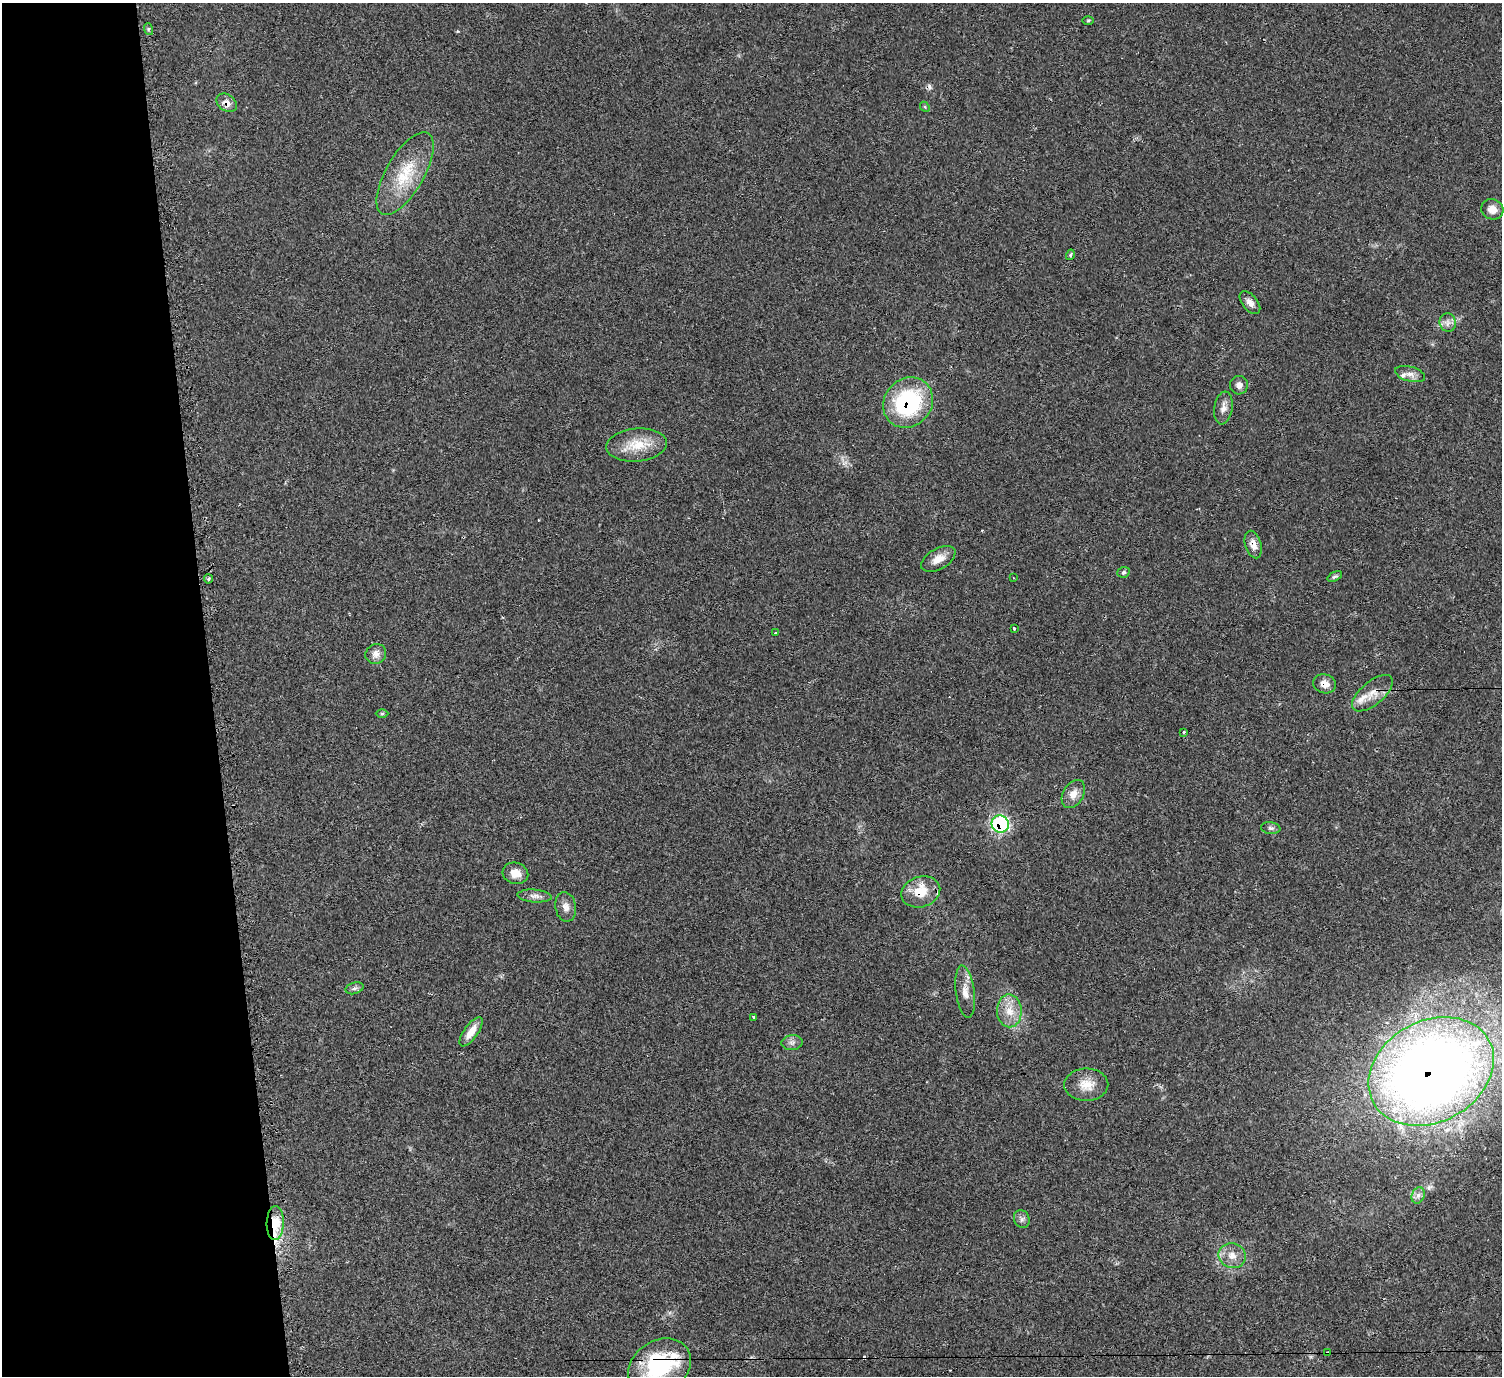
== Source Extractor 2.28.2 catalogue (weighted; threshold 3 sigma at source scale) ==
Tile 4 of 3 x 3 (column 1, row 2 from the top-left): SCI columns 3-1502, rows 1599-2972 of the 4513 x 4546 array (HDU 1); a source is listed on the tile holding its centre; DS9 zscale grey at full resolution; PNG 1504 x 1378 px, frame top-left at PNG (2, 3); each listed source drawn as its Kron ellipse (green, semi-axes under 4 px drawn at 4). Shown black and unused: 14% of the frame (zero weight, under 2 of 3 exposures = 3% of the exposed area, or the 3 px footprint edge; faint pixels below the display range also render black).
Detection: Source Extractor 2.28.2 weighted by HDU 2 'WHT'; one run over the whole footprint, this tile lists its part. Background 0.0545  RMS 0.0071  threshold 0.032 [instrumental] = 3 sigma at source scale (4.5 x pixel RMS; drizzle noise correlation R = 1.50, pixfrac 1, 0.05/0.05 arcsec/px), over >= 5 px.
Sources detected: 58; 1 inside a brighter object's white glare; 5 cosmic-ray / hot-pixel residue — neither listed nor drawn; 4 inside a brighter listed object's ellipse — not listed separately; the other 48 listed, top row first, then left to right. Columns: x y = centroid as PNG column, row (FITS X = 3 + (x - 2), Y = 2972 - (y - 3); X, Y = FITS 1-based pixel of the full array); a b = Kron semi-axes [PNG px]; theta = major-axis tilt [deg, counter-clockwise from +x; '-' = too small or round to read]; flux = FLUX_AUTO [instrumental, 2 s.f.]
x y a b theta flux
1088 20 6 4 1 0.83
148 29 6 4 -73 1.1
227 103 11 8 -35 5
925 107 5 4 - 0.9
405 174 46 19 60 31
1492 209 11 10 - 5.6
1070 255 5 3 - 0.88
1250 303 13 7 -51 3.9
1448 322 9 8 - 3.6
1410 374 15 7 -15 4.2
1239 385 9 9 - 3.1
908 403 26 23 49 75
1223 408 16 9 82 4.8
637 445 30 16 5 18
1253 544 14 8 -73 5.3
938 559 19 10 29 7.5
1123 572 6 5 - 1.2
1335 576 8 4 27 1.4
1013 578 3 2 - 0.48
208 579 4 4 - 0.95
1014 629 3 3 - 1.8
776 633 3 2 - 1.1
376 654 10 9 - 4.3
1324 684 12 9 -19 5.1
1372 693 24 11 40 9.7
382 714 6 4 1 0.99
1184 732 3 3 - 2.3
1073 794 15 10 61 6.3
1000 824 9 8 - 75
1271 828 10 6 -8 1.9
515 873 13 10 -14 7
921 892 20 15 19 15
535 896 17 6 -4 3.5
566 907 15 10 -80 4.8
354 988 9 5 17 2
965 992 26 9 -83 7.9
1009 1011 16 12 -88 11
754 1017 3 3 - 1.3
471 1032 17 7 55 8.2
792 1043 11 7 6 2.9
1431 1071 66 50 28 810
1086 1085 22 16 0 12
1418 1195 8 6 69 2.6
1022 1219 9 7 -68 2.4
275 1223 17 8 88 18
1232 1256 14 12 -21 7.6
1328 1353 4 3 - 2.5
659 1367 33 26 33 56
Overlapping masked pixels (flux is a lower limit): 11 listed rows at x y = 227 103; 908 403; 1253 544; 1324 684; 1372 693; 1000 824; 921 892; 1431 1071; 275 1223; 1328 1353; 659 1367
Isophote crosses this tile's border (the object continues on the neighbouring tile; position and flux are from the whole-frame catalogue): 1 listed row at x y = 659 1367